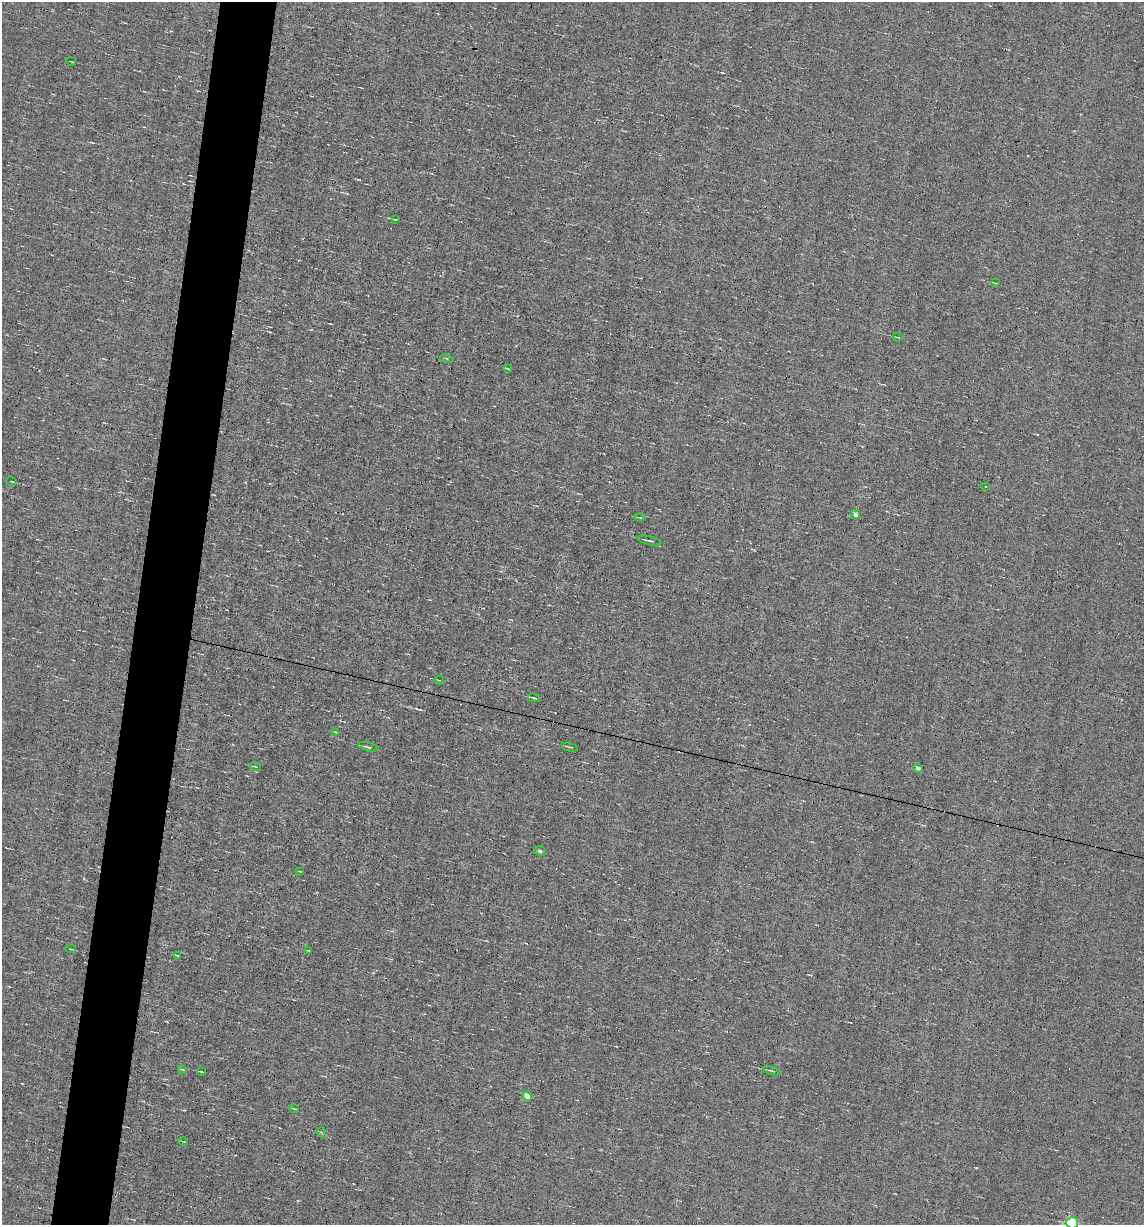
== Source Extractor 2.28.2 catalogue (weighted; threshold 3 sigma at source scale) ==
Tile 7 of 4 x 4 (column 3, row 2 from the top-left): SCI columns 2402-3543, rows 2449-3671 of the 4919 x 4895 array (HDU 1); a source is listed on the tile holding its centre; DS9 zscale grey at full resolution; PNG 1146 x 1227 px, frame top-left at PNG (2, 2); each listed source drawn as its Kron ellipse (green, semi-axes under 4 px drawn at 4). Shown black and unused: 5% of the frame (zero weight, under 5 of 9 exposures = <1% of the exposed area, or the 3 px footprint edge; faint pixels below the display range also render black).
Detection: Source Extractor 2.28.2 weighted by HDU 2 'WHT'; one run over the whole footprint, this tile lists its part. Background 0.0012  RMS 0.038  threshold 0.157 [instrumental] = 3 sigma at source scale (4.09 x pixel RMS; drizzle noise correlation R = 1.36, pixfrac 0.8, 0.05/0.05 arcsec/px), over >= 5 px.
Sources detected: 37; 6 cosmic-ray / hot-pixel residue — neither listed nor drawn; the other 31 listed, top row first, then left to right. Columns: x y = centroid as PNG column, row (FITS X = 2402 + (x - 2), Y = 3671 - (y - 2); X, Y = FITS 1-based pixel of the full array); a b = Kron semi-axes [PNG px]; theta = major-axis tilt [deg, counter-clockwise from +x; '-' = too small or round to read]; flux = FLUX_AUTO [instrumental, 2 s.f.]
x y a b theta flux
71 61 5 2 - 3.4
395 219 4 2 - 5
996 283 4 2 - 3.1
898 337 5 3 - 3
446 358 6 4 -18 4.4
508 369 4 2 - 3
11 481 5 2 - 2.9
985 486 3 3 - 3.7
856 514 5 4 - 16
640 517 5 3 - 3.9
650 541 12 2 -13 7.5
439 680 4 3 - 3
534 698 6 2 -13 5.7
335 732 4 2 - 2.7
368 747 10 3 -14 6.8
570 747 8 2 -14 4.7
256 767 6 2 -19 2.7
918 768 5 4 - 9.3
540 851 6 4 -27 9.9
300 871 4 3 - 4.5
70 949 5 2 - 2.4
309 951 4 2 - 3.2
177 955 4 3 - 15
182 1069 4 2 - 2.7
772 1071 9 3 -15 7
201 1072 4 2 - 4.2
527 1096 5 4 - 47
294 1109 5 3 - 2.9
321 1132 5 3 - 3.9
183 1141 5 3 - 3.3
1072 1223 6 5 - 490
Isophote crosses this tile's border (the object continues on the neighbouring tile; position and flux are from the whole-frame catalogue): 1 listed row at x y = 1072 1223
Unlisted compact peaks at least as high as the median listed source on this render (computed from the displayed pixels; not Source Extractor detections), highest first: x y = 420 710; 722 72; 59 488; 270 332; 167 1022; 84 879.